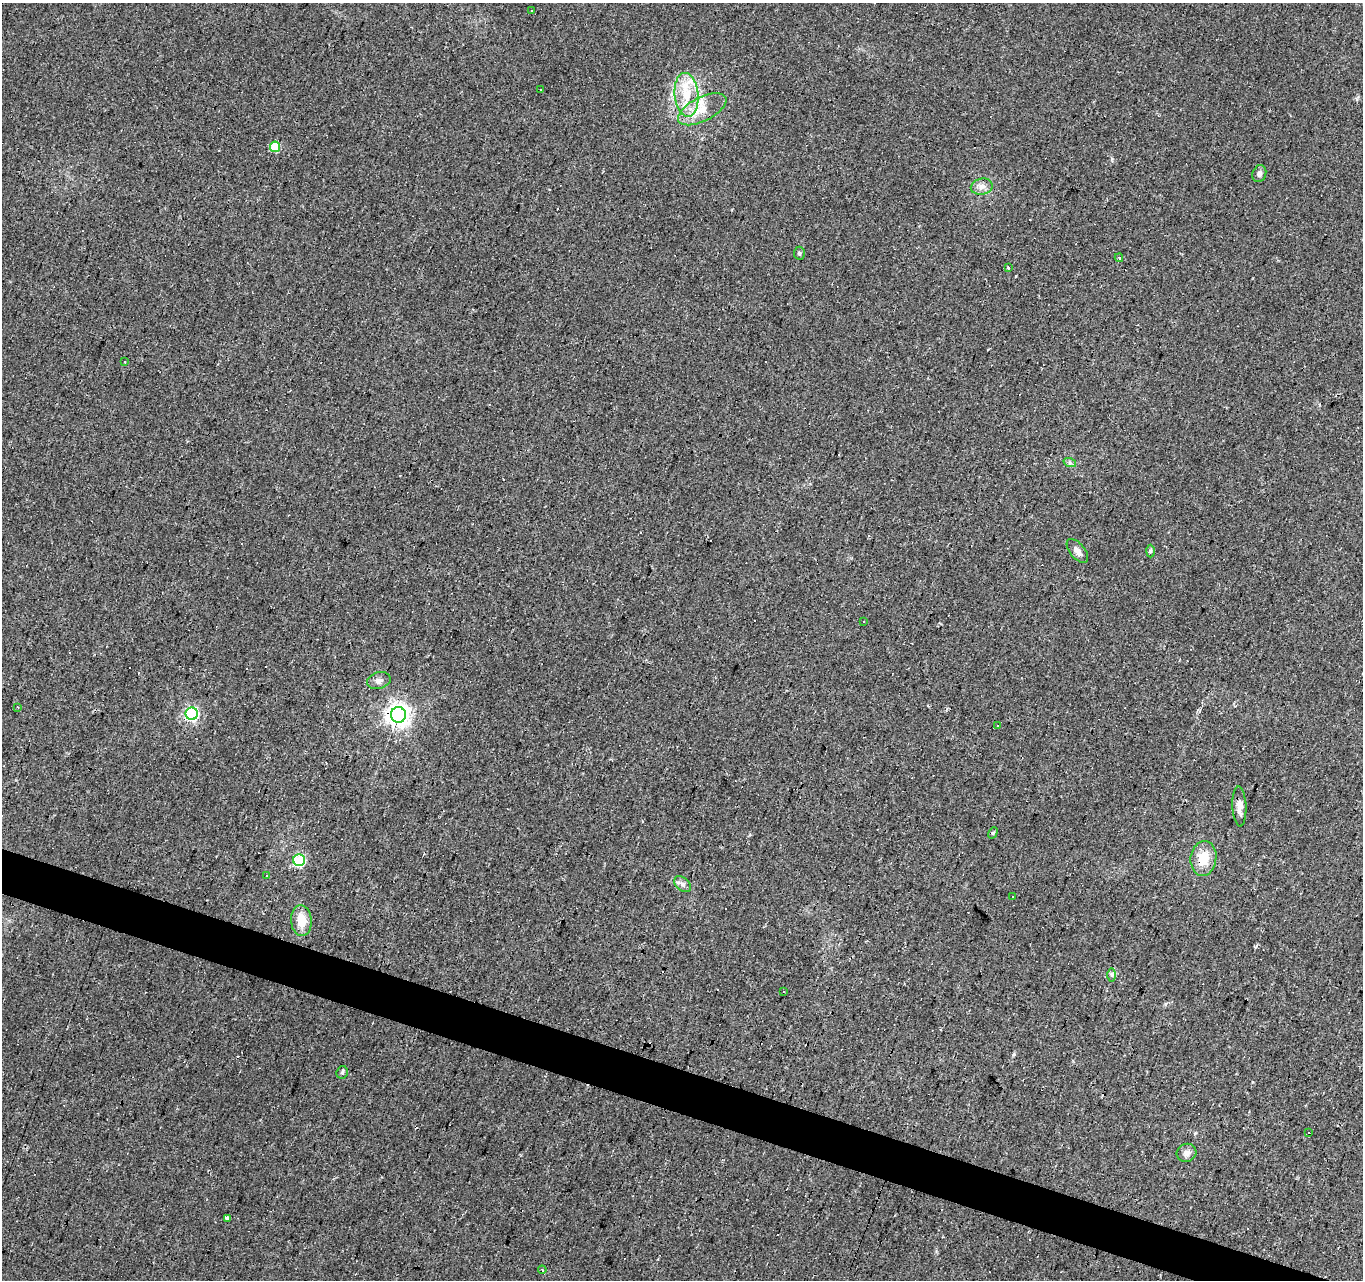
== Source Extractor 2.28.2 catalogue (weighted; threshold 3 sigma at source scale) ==
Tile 6 of 4 x 4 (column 2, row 2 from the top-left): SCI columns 1366-2726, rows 2831-4108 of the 5449 x 5596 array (HDU 1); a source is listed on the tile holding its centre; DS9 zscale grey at full resolution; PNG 1365 x 1282 px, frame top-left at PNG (2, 3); each listed source drawn as its Kron ellipse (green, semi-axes under 4 px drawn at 4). Shown black and unused: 3% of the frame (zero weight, under 2 of 3 exposures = <1% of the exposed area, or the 3 px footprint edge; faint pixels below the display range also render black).
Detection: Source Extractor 2.28.2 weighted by HDU 2 'WHT'; one run over the whole footprint, this tile lists its part. Background 0.0448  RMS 0.0067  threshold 0.03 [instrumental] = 3 sigma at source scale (4.5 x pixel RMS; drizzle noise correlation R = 1.50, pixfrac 1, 0.0396/0.0396 arcsec/px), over >= 5 px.
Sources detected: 52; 15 cosmic-ray / hot-pixel residue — neither listed nor drawn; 2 inside a brighter listed object's ellipse — not listed separately; the other 35 listed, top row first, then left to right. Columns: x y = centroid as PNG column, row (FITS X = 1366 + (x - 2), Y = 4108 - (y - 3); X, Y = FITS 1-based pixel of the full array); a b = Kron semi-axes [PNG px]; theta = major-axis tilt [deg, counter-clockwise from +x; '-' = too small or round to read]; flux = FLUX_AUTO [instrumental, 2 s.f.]
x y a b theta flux
532 10 3 3 - 4.9
541 90 3 3 - 2.3
687 95 22 12 -84 17
702 109 26 12 27 13
275 147 5 5 - 23
1259 174 8 6 70 2.3
982 187 11 8 12 3.6
799 253 6 5 - 1.3
1119 258 4 3 - 0.97
1008 268 3 2 - 0.7
124 362 3 2 - 0.77
1070 463 6 4 -19 1.3
1077 551 14 7 -51 3.9
1150 551 6 4 89 1.1
863 621 3 3 - 1.7
379 681 12 8 15 3.2
17 707 2 2 - 0.68
192 714 6 6 - 110
398 715 7 7 - 480
998 725 3 3 - 1.3
1239 806 20 7 -87 4.9
993 833 6 4 60 0.9
1203 858 17 13 83 13
299 860 6 6 - 72
266 875 3 3 - 1.6
682 884 9 6 -39 2.3
1013 896 3 3 - 1
301 920 15 10 -84 12
1112 975 6 4 -90 1.2
784 991 3 3 - 4
342 1072 6 5 - 1.2
1308 1133 3 3 - 1.2
1187 1153 10 9 - 3.2
227 1218 4 3 - 5.5
542 1270 4 3 - 0.79
Overlapping masked pixels (flux is a lower limit): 2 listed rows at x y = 398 715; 1203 858
Unlisted compact peaks at least as high as the median listed source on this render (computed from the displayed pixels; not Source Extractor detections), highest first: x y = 1112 159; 1014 1054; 1255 947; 1253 1082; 1195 1133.